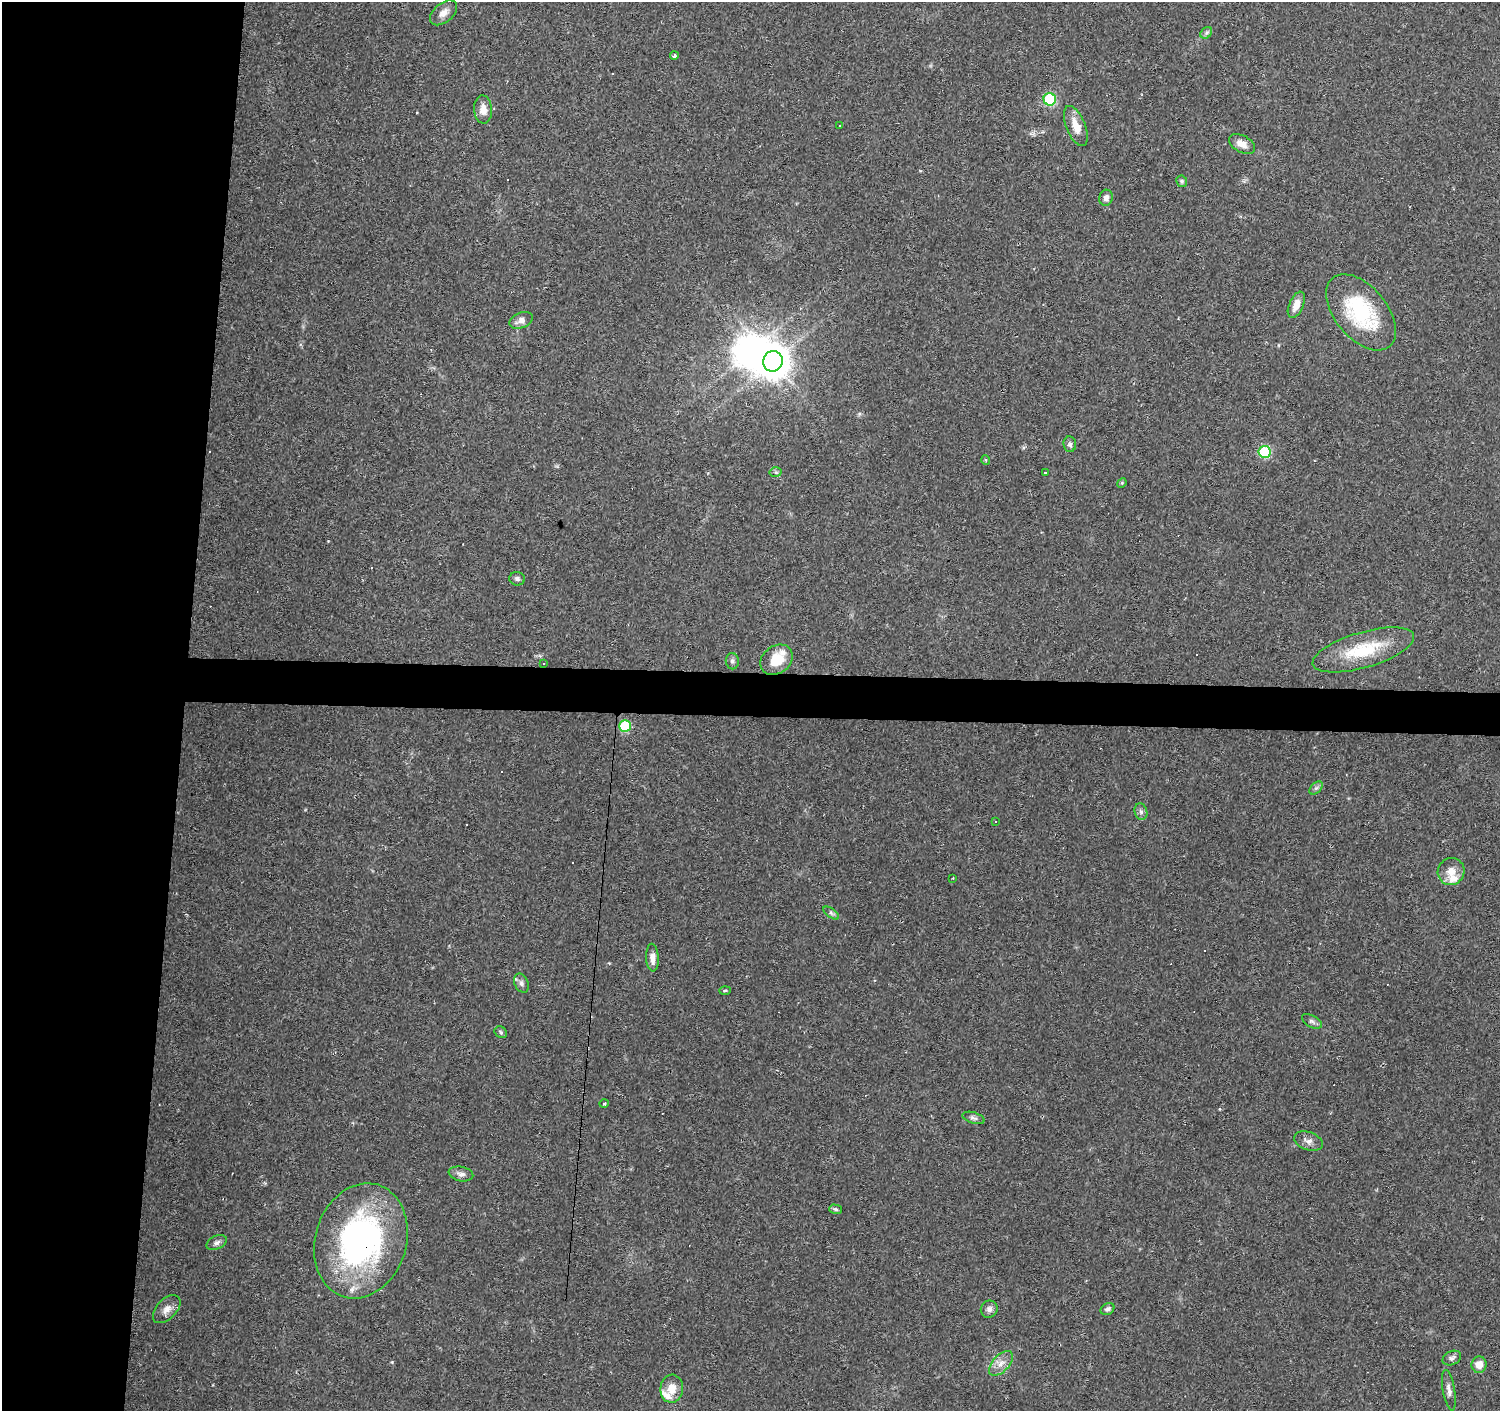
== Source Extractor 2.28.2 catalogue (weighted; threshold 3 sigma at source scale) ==
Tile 4 of 3 x 3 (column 1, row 2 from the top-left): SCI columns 5-1502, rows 1691-3099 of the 4497 x 4734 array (HDU 1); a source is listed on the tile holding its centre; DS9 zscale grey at full resolution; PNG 1502 x 1413 px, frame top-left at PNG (2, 2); each listed source drawn as its Kron ellipse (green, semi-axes under 4 px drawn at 4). Shown black and unused: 15% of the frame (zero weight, under 2 of 3 exposures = <1% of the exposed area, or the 3 px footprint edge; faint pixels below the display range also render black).
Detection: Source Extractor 2.28.2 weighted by HDU 2 'WHT'; one run over the whole footprint, this tile lists its part. Background 0.0299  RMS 0.0048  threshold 0.0214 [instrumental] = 3 sigma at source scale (4.5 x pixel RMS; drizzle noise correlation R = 1.50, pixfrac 1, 0.0396/0.0396 arcsec/px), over >= 5 px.
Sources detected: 76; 1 inside a brighter object's white glare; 19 cosmic-ray / hot-pixel residue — neither listed nor drawn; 4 inside a brighter listed object's ellipse — not listed separately; the other 52 listed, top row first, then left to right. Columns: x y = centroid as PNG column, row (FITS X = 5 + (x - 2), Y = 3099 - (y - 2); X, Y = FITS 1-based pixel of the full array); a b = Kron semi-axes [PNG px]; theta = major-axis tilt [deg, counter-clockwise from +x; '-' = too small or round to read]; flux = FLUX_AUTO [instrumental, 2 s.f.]
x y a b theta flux
443 13 16 9 39 3.7
1206 33 6 5 - 1.2
674 56 4 4 - 1.9
1050 99 6 6 - 43
483 110 14 9 -86 4.4
840 125 2 2 - 0.45
1076 126 21 9 -68 6.8
1242 144 14 8 -29 4.3
1182 181 6 5 - 0.82
1106 198 8 6 77 2
1296 305 14 7 66 4.6
1361 312 44 26 -50 41
521 320 12 7 22 3.3
773 361 10 9 - 890
1070 444 8 6 -84 1.3
1264 452 6 6 - 34
986 460 4 3 - 0.45
776 472 6 5 - 1.2
1046 472 3 3 - 17
1122 483 5 4 - 0.58
517 579 8 7 - 1.3
1363 650 52 17 16 25
777 660 17 13 36 12
732 661 8 6 -81 1.3
543 663 3 2 - 0.61
625 726 6 6 - 35
1316 788 8 5 44 1.2
1141 812 8 6 -74 1.5
995 821 3 3 - 2.5
1451 871 14 13 - 5.7
953 878 2 2 - 0.46
831 913 9 4 -36 1.2
652 958 14 6 -87 3.5
521 983 10 7 -66 1.6
725 990 5 3 - 0.62
1312 1021 11 6 -29 1.5
501 1032 6 5 - 1
604 1104 5 3 - 0.54
973 1118 11 5 -17 1.4
1308 1141 15 9 -19 2.7
461 1174 12 7 -12 2.3
835 1209 6 4 -17 0.79
361 1241 58 45 73 130
217 1243 10 6 26 1.8
167 1309 17 10 46 3.8
989 1309 9 8 - 1.9
1107 1309 7 5 31 1.3
1452 1358 9 6 26 1.6
1001 1363 15 8 47 4
1479 1365 8 7 - 4.6
672 1389 14 11 82 6.1
1449 1390 20 6 -80 2.5
Overlapping masked pixels (flux is a lower limit): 1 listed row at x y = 361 1241